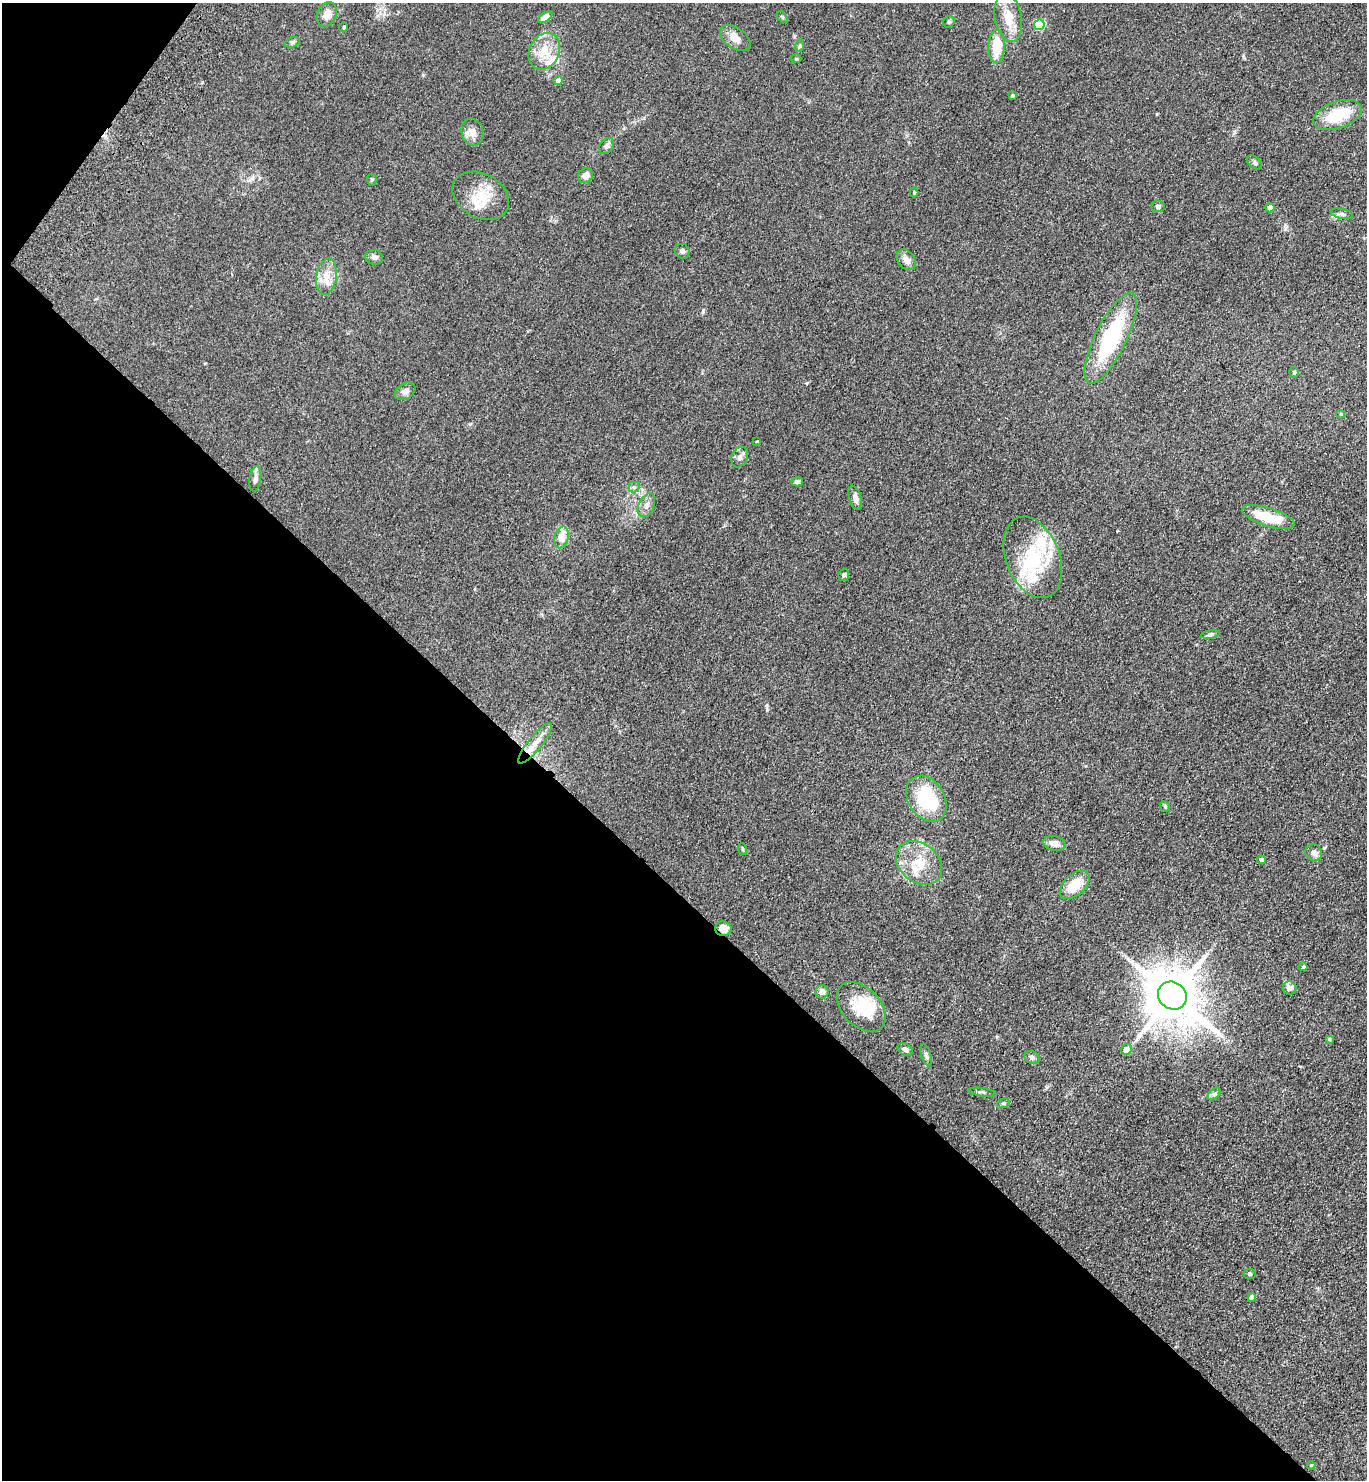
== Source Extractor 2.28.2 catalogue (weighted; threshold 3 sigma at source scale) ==
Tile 9 of 4 x 4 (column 1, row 3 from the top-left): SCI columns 392-1756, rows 1562-3039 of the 6103 x 6077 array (HDU 1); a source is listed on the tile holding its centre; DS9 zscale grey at full resolution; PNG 1369 x 1482 px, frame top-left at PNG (2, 3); each listed source drawn as its Kron ellipse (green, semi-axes under 4 px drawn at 4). Shown black and unused: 41% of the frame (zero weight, under 3 of 4 exposures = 6% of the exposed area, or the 3 px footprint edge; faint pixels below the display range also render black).
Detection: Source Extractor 2.28.2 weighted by HDU 2 'WHT'; one run over the whole footprint, this tile lists its part. Background 0.0907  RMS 0.0088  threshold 0.0396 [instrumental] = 3 sigma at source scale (4.5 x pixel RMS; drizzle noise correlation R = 1.50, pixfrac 1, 0.05/0.05 arcsec/px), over >= 5 px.
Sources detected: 84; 2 inside a brighter object's white glare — neither listed nor drawn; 10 inside a brighter listed object's ellipse — not listed separately; the other 72 listed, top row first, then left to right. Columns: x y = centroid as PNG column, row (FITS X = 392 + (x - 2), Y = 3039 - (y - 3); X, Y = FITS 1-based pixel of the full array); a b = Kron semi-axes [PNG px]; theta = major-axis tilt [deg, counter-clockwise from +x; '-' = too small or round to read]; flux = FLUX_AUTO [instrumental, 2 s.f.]
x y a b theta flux
327 14 13 9 66 7.2
545 17 8 4 33 9.2
782 17 7 3 -54 0.99
1008 18 24 13 -79 16
949 22 6 5 - 1.3
1039 25 5 5 - 56
344 27 4 4 - 1.4
735 38 17 10 -35 8
292 42 8 5 19 1.8
799 46 6 4 71 1.2
996 46 16 8 87 22
544 51 19 15 63 17
796 59 5 3 - 0.84
558 80 5 4 - 3.1
1012 96 3 3 - 1.3
1338 115 25 13 19 31
472 132 13 11 -76 6.7
607 146 9 6 51 2.5
1255 162 8 5 -40 1.8
585 176 8 7 - 5.9
372 180 6 5 - 1.2
914 192 5 4 - 0.98
481 196 30 22 -30 23
1158 206 7 5 -4 1.9
1270 208 4 4 - 7.1
1342 214 12 5 -13 2.2
682 251 7 7 - 2.6
374 257 9 7 -16 3
906 260 11 8 -51 5.8
326 277 18 10 81 11
1111 338 50 15 64 78
1294 372 5 4 - 1.2
405 391 11 7 32 4.3
1341 414 4 4 - 0.89
757 441 4 2 - 0.63
740 457 10 8 68 3.6
255 479 13 6 82 3.6
797 482 5 4 - 2.4
634 487 5 5 - 1.7
855 498 12 6 -74 4.7
646 505 13 7 65 4.6
1268 517 27 9 -17 25
561 537 11 7 72 11
1033 557 42 27 -69 50
844 575 6 5 - 1.4
1210 634 9 4 9 1.8
535 743 25 7 51 9.3
926 799 25 18 -57 52
1165 806 6 4 -47 1.2
1055 843 11 7 -15 6.3
742 849 6 4 -72 1
1314 853 9 8 - 4.1
1261 860 4 4 - 2.7
919 863 25 19 -39 24
1075 885 18 10 42 22
723 929 8 7 - 9.1
1303 967 4 4 - 1.8
1289 988 7 6 - 4
822 992 6 6 - 4
1172 996 15 13 -39 4700
861 1007 29 19 -46 28
1329 1039 4 4 - 1.2
905 1049 8 5 -28 3
1126 1049 6 5 - 8.1
926 1055 11 5 -72 2.3
1032 1057 8 6 -25 2.8
982 1092 14 3 -7 1.7
1214 1094 7 4 44 1.9
1003 1103 6 4 21 1.2
1249 1274 6 5 - 1.6
1252 1297 4 4 - 5.2
1311 1465 4 3 - 0.81
Overlapping masked pixels (flux is a lower limit): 1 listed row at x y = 723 929
Unlisted compact peaks at least as high as the median listed source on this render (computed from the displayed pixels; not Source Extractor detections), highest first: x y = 703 311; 470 424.